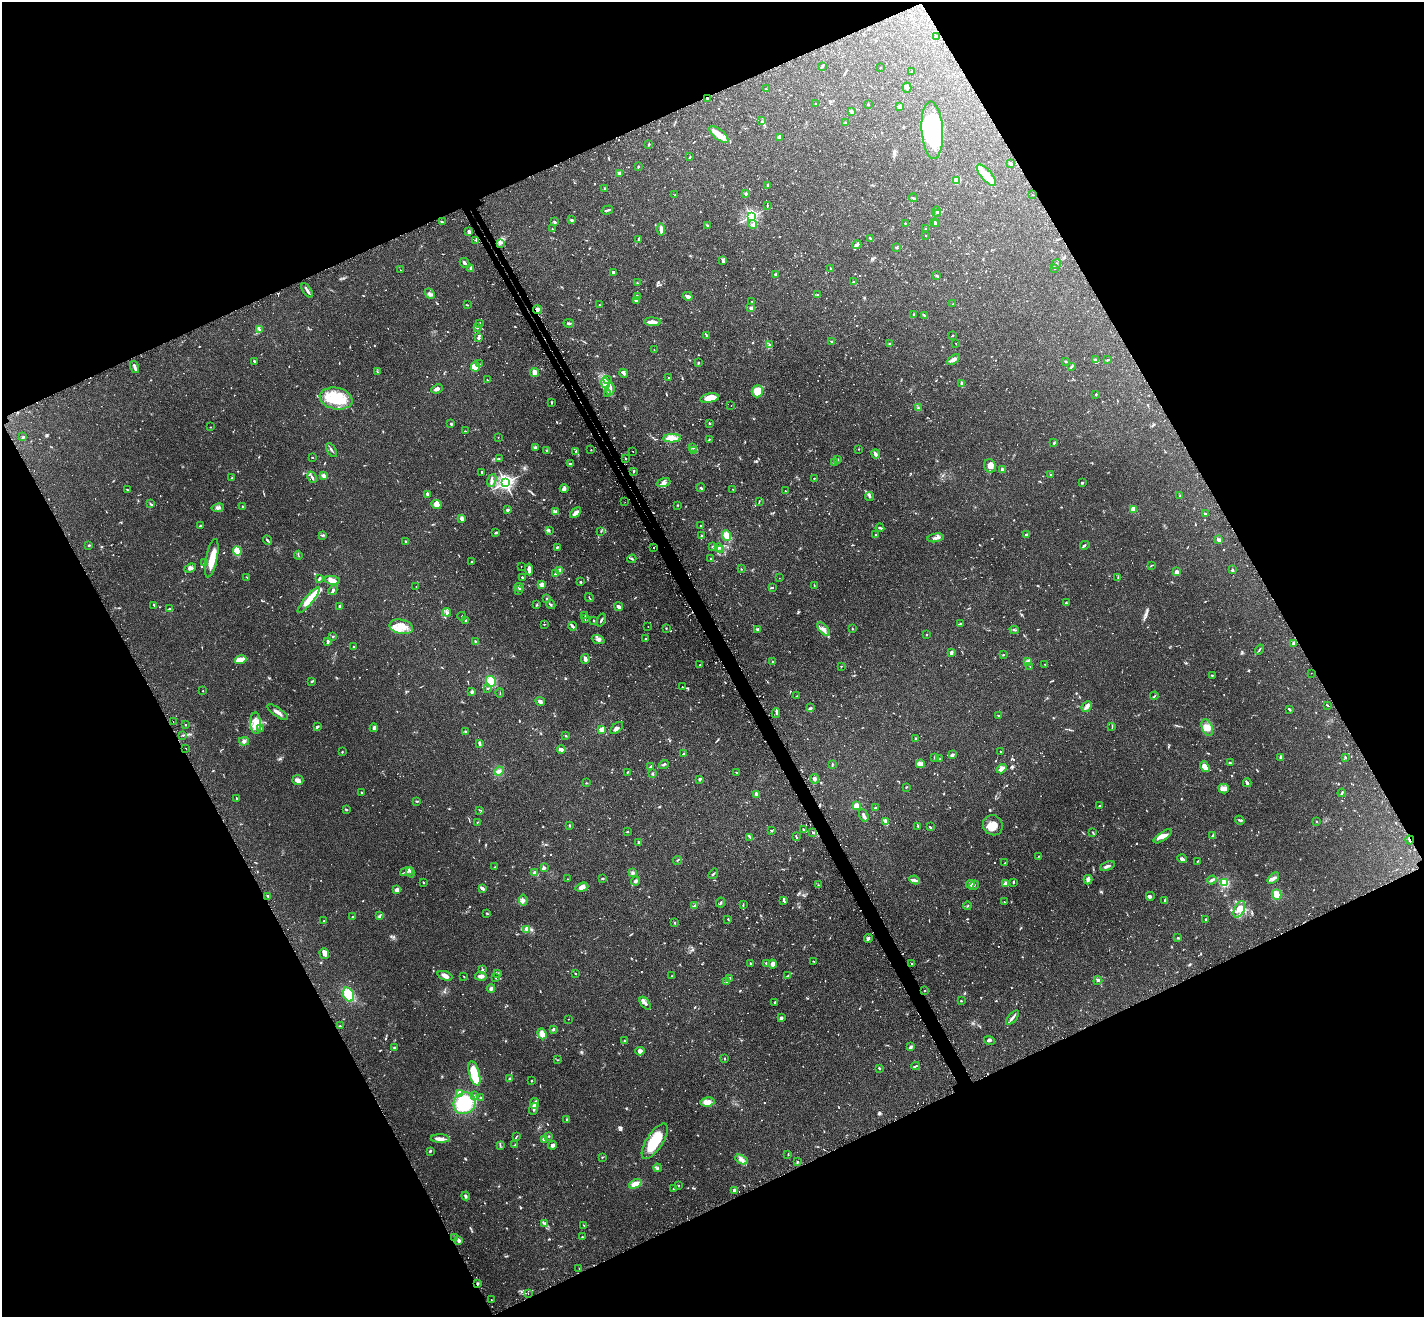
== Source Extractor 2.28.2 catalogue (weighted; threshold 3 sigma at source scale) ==
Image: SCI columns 45-5732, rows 183-5442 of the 5775 x 5761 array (HDU 1 of 3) = the unmasked area's bounding box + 8 px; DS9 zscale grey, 4 x 4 block average (1 PNG px = mean of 4 x 4 image px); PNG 1426 x 1319 px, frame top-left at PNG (2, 2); each listed source drawn as its Kron ellipse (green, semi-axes under 4 px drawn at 4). Shown black and unused: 46% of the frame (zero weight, under 2 of 3 exposures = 4% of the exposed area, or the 3 px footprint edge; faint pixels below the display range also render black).
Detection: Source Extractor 2.28.2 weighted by HDU 2 'WHT'. Background 0.211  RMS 0.0069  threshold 0.0309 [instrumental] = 3 sigma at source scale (4.5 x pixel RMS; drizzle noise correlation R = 1.50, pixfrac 1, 0.05/0.05 arcsec/px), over >= 5 px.
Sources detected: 1283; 13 too faint to see at this stretch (4 x 4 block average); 2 inside a brighter object's white glare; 69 cosmic-ray / hot-pixel residue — neither listed nor drawn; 28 coinciding with a brighter row at this scale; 63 inside a brighter listed object's ellipse — not listed separately; of the other 1108, all 500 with FLUX_AUTO >= 2.19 (the completeness limit of this list) listed and drawn (608 fainter detections not listed), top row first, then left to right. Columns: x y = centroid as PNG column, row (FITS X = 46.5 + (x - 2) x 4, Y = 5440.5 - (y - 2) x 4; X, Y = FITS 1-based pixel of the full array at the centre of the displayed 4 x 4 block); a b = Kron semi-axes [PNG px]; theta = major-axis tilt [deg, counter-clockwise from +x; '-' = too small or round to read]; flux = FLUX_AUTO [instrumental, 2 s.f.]
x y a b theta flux
936 37 2 2 - 4.1
822 67 3 2 - 3.1
880 68 2 2 - 2.6
912 72 2 2 - 4.2
907 88 5 2 - 6.3
766 89 2 2 - 2.7
707 98 2 2 - 5.4
815 103 2 2 - 2.6
868 104 2 2 - 5
900 107 2 2 - 96
851 111 4 2 - 9.8
762 121 4 2 - 2.7
845 123 3 2 - 4.5
932 130 29 10 -86 430
719 134 12 5 -39 40
780 137 3 2 - 5.9
649 144 2 2 - 6.1
690 157 2 2 - 3.5
1010 164 2 2 - 14
638 166 2 2 - 3.1
619 173 2 2 - 17
986 175 13 5 -48 55
956 180 4 4 - 26
768 185 3 3 - 5.5
605 188 2 2 - 6.9
746 194 3 2 - 3.8
675 195 3 2 - 2.6
1033 195 2 2 - 75
914 198 4 2 - 4.9
767 205 3 2 - 4
607 210 6 2 17 5.5
936 211 5 2 - 3.4
938 213 3 2 - 3.5
751 216 2 2 - 1000
571 219 3 2 - 4
442 221 3 2 - 4
554 222 3 2 - 5.9
935 222 3 2 - 8.3
905 223 2 2 - 3
937 223 3 2 - 4
753 224 4 3 - 10
707 225 3 2 - 4.2
552 229 3 2 - 2.8
661 229 6 3 -84 14
926 229 2 2 - 3.1
469 231 4 2 - 11
925 235 2 2 - 2.6
870 238 3 2 - 3.3
476 240 4 2 - 3
638 240 2 2 - 2.8
500 243 2 2 - 3.7
857 245 4 4 - 10
896 248 3 2 - 3
722 261 3 2 - 3.6
464 263 5 2 - 7.9
1056 264 5 2 - 4.5
471 269 3 2 - 5
831 269 2 2 - 2.3
1054 269 3 2 - 2.8
400 270 2 2 - 4
613 272 4 2 - 5.5
776 275 4 2 - 4
937 276 3 2 - 3.3
853 282 2 2 - 23
637 283 3 2 - 2.3
307 290 8 2 -55 12
430 294 6 3 -48 9.2
818 295 3 2 - 4
637 296 2 2 - 2.4
688 296 5 3 - 14
636 300 4 2 - 7
752 302 2 2 - 5.1
953 304 2 2 - 6.9
467 305 3 2 - 2.6
599 305 2 2 - 3
751 308 2 2 - 11
537 310 4 3 - 23
914 314 2 2 - 2.6
925 315 3 2 - 3.5
652 322 8 3 -2 24
479 323 3 2 - 3.3
569 323 5 2 - 7.6
477 328 2 2 - 4.6
259 329 4 2 - 6.1
706 335 3 2 - 2.7
952 336 3 2 - 2.9
478 338 4 2 - 6.6
832 341 4 2 - 4.3
956 343 2 2 - 2.3
769 344 3 2 - 2.6
889 344 2 2 - 4.3
654 350 3 2 - 2.3
1095 359 3 2 - 3.8
953 360 7 3 36 13
1107 360 2 2 - 2.3
254 361 2 2 - 4.9
1066 362 2 2 - 4.3
698 363 2 2 - 5.5
479 364 3 2 - 3.1
475 366 5 4 - 15
1071 366 3 2 - 5
135 367 6 2 -73 14
377 371 3 2 - 2.6
534 372 4 3 - 19
624 373 5 3 - 7.5
669 378 2 2 - 13
607 379 3 2 - 2.4
487 380 2 2 - 2.3
605 383 5 3 - 15
962 384 4 3 - 6.9
437 389 6 3 25 12
610 389 6 3 85 12
757 391 6 5 - 55
608 393 3 2 - 3.1
1096 395 2 2 - 6.2
336 398 16 10 -11 180
710 398 9 4 11 56
551 403 3 2 - 2.8
731 405 2 2 - 2.4
918 408 3 2 - 4.4
710 423 3 2 - 3.2
451 424 2 2 - 20
210 427 2 2 - 2.2
465 431 2 2 - 3.2
23 437 3 2 - 4.4
498 437 2 2 - 3.3
672 438 9 3 2 33
709 439 2 2 - 2.3
1054 443 3 2 - 3.8
535 447 3 2 - 3.2
692 448 2 2 - 2.2
859 449 2 2 - 2.2
332 450 8 2 -59 5.7
547 450 2 2 - 4.5
591 450 2 2 - 3.4
576 451 2 2 - 2.4
694 451 3 2 - 2.4
633 452 2 2 - 2.6
875 454 4 3 - 12
312 457 2 2 - 2.7
499 459 3 2 - 2.4
626 459 3 2 - 3.7
838 459 2 2 - 2.6
834 462 3 2 - 3.3
570 463 3 2 - 5.6
990 466 7 5 -64 22
1002 470 3 2 - 11
634 471 3 2 - 4.6
482 472 2 2 - 3.8
1051 475 2 2 - 2.3
324 476 2 2 - 80
312 477 6 2 -63 9.4
232 478 2 2 - 3.4
814 478 2 2 - 6.4
492 480 7 3 74 11
1082 482 2 2 - 13
505 483 3 2 - 1500
663 483 7 3 20 12
701 488 4 2 - 3.8
564 489 4 3 - 11
733 489 3 2 - 2.5
127 490 3 2 - 2.9
785 491 2 2 - 2.8
427 494 2 2 - 17
1180 495 3 2 - 3.7
870 497 5 2 - 5.6
759 501 2 2 - 2.3
625 502 2 2 - 3
150 503 3 2 - 2.9
436 505 5 4 - 19
678 505 2 2 - 3.4
243 507 4 2 - 3.2
218 508 6 3 9 10
1133 509 2 2 - 140
507 510 2 2 - 36
555 512 2 2 - 73
576 513 6 3 44 17
1205 514 2 2 - 4.3
462 518 3 2 - 17
200 525 2 2 - 2.8
701 526 2 2 - 2.7
880 528 4 2 - 6.6
549 531 4 2 - 4.7
601 531 2 2 - 3
496 533 4 2 - 5.5
323 535 4 2 - 5.7
727 535 5 4 - 36
876 535 2 2 - 2.2
1026 535 4 2 - 7.7
702 536 2 2 - 6.2
936 538 8 2 8 11
267 540 5 2 - 5.3
1219 540 2 2 - 50
406 541 3 2 - 4.7
89 545 2 2 - 8
1085 545 5 2 - 4.4
712 546 3 2 - 3.9
557 547 3 2 - 4.7
718 547 3 2 - 5.5
653 548 2 2 - 4.2
720 550 2 2 - 2.7
237 551 5 3 - 75
298 555 4 2 - 2.7
212 558 19 5 78 67
632 559 4 2 - 5.2
711 559 2 2 - 2.8
472 561 2 2 - 5.5
205 563 2 2 - 18
1152 565 4 2 - 3.3
521 567 2 2 - 2.5
190 568 6 3 21 11
529 569 6 2 -83 24
741 569 2 2 - 2.2
1232 570 3 2 - 3
560 571 2 2 - 120
1177 572 2 2 - 88
556 574 3 2 - 5.1
247 577 3 2 - 2.7
522 577 3 2 - 4
779 578 2 2 - 2.4
1118 578 4 2 - 4.1
319 579 3 2 - 9.2
332 580 7 3 -10 36
581 582 2 2 - 3.2
542 585 4 3 - 24
814 585 3 2 - 3.2
416 586 2 2 - 3.2
519 587 4 2 - 7
772 587 2 2 - 4
333 590 5 2 - 12
519 590 3 2 - 3.3
589 598 4 2 - 3.8
547 599 3 2 - 4.2
309 600 16 4 50 60
1066 603 2 2 - 2.6
154 605 3 2 - 4.2
537 605 3 2 - 3.1
551 605 5 2 - 4.4
339 606 3 2 - 8
619 607 4 2 - 17
169 609 4 2 - 5.6
447 612 4 3 - 9.3
585 615 2 2 - 4.6
462 616 4 2 - 2.5
585 619 3 2 - 2.3
601 620 6 2 69 5.1
465 621 4 2 - 3.9
593 621 2 2 - 2.9
544 624 2 2 - 2.7
960 624 3 2 - 6
573 626 4 3 - 6.4
401 627 12 7 -13 57
648 627 2 2 - 3.5
666 628 2 2 - 2.4
757 629 3 3 - 7.7
823 629 8 3 -48 16
852 629 3 2 - 2.2
1014 630 4 2 - 4.7
926 635 2 2 - 3.7
333 636 2 2 - 12
598 639 6 3 -21 13
645 639 2 2 - 5.3
475 641 2 2 - 12
328 642 4 2 - 5.7
1294 644 2 2 - 3.7
353 646 2 2 - 2.7
1259 649 5 2 - 4
951 652 3 2 - 15
1003 655 2 2 - 3
585 659 5 4 - 9.8
241 660 6 4 21 17
772 662 2 2 - 4.8
1028 662 4 2 - 17
1045 664 2 2 - 2.6
700 665 2 2 - 3
841 666 2 2 - 8.1
1030 666 2 2 - 4
1311 673 2 2 - 3
1212 675 3 2 - 3.1
312 681 4 2 - 3.9
491 681 6 5 - 55
682 687 2 2 - 2.6
488 688 3 2 - 3.9
203 691 2 2 - 5.2
472 692 2 2 - 10
500 693 4 2 - 2.3
797 696 2 2 - 2.8
1154 696 4 2 - 4.5
540 701 5 3 - 7.5
1327 705 2 2 - 2.7
1087 707 6 3 48 24
811 708 2 2 - 2.6
1290 709 3 2 - 6.4
278 712 12 3 -35 17
776 713 5 2 - 5.6
998 716 2 2 - 2.4
173 721 2 2 - 5.1
256 723 11 5 -88 34
185 725 2 2 - 5
1112 726 3 2 - 3.4
317 727 4 2 - 5.9
261 728 2 2 - 2.5
374 728 4 3 - 9.8
617 728 8 2 40 11
1207 728 9 5 -68 27
601 729 2 2 - 94
465 731 2 2 - 15
183 735 3 2 - 4.4
566 736 2 2 - 3.4
916 738 2 2 - 5.5
244 741 5 4 - 11
480 743 4 2 - 11
186 748 2 2 - 2.2
561 749 4 2 - 18
342 752 2 2 - 4
1001 752 2 2 - 3
683 754 3 2 - 4
952 755 3 2 - 12
1280 757 4 2 - 6.2
1345 757 3 2 - 4.6
934 758 2 2 - 2.7
940 759 3 2 - 3.5
1230 763 4 2 - 6.2
664 764 5 2 - 6.5
920 764 4 2 - 8.5
832 765 3 2 - 2.9
650 767 3 2 - 5.2
1205 767 6 4 -53 31
1002 769 5 3 - 27
499 771 4 4 - 13
627 772 3 2 - 2.7
737 772 3 2 - 2.7
652 774 3 2 - 7
699 779 3 2 - 4.5
815 779 4 3 - 8.7
298 780 5 5 - 18
586 783 2 2 - 2.4
1247 783 4 2 - 7.9
906 787 2 2 - 3.2
1224 788 5 4 - 17
362 792 2 2 - 3.1
1342 793 4 2 - 5.6
756 794 3 3 - 8.2
237 798 4 2 - 2.3
416 801 4 2 - 3.5
856 806 2 2 - 160
1099 806 2 2 - 5.1
875 808 2 2 - 5
346 810 3 2 - 3.3
480 810 4 2 - 2.7
864 815 7 2 -68 18
1240 820 5 2 - 5.2
886 821 3 2 - 2.3
1317 821 2 2 - 2.4
478 822 3 2 - 2.7
993 825 10 9 - 46
570 826 3 2 - 2.8
918 826 2 2 - 4.1
930 827 2 2 - 7.4
803 830 2 2 - 2.7
772 831 2 2 - 2.5
627 832 2 2 - 3.7
812 832 2 2 - 2.3
1092 832 3 2 - 3.3
1163 836 10 4 35 23
1213 836 3 2 - 8.3
750 837 3 2 - 4.2
796 837 4 2 - 4.1
1410 840 4 2 - 6.1
639 842 4 2 - 8.2
1039 856 2 2 - 2.6
1182 859 5 3 - 8.9
677 860 4 2 - 4.6
1197 861 2 2 - 2.3
1005 863 3 2 - 3.1
1107 866 8 3 21 10
495 867 2 2 - 2.3
544 868 3 3 - 6.2
406 871 7 2 19 8
410 872 5 2 - 5.2
534 872 3 3 - 6.1
632 872 3 2 - 4.2
713 874 5 2 - 5.8
1273 878 7 3 44 13
568 879 3 2 - 3
603 879 3 2 - 4.3
914 880 5 3 - 8.7
1088 880 5 3 - 12
1212 880 4 3 - 11
636 881 4 3 - 8.3
1013 882 3 2 - 4.6
424 883 3 2 - 2.6
1006 883 2 2 - 93
1224 883 3 3 - 51
970 884 4 4 - 17
819 885 3 2 - 2.4
974 885 5 3 - 6.6
582 887 6 4 17 16
482 888 3 2 - 18
397 890 3 3 - 21
1277 894 5 4 - 36
268 896 2 2 - 5.2
1150 896 4 3 - 6
523 900 5 3 - 9.4
784 901 3 2 - 5.4
1164 901 2 2 - 3.2
721 902 5 2 - 4.8
1004 902 2 2 - 2.2
694 905 3 2 - 5.6
743 905 4 2 - 3.5
968 906 4 2 - 4.1
1239 909 9 5 65 26
487 913 3 2 - 3.4
379 916 3 2 - 3.7
352 917 3 2 - 3.1
728 919 2 2 - 2.7
1206 919 2 2 - 16
324 921 3 2 - 2.4
675 923 2 2 - 6.4
526 929 4 2 - 5.8
868 938 4 2 - 11
1178 938 3 2 - 3.2
324 953 5 5 - 23
813 961 2 2 - 2.4
750 963 2 2 - 3.5
766 963 2 2 - 5.3
911 963 2 2 - 2.5
773 964 4 4 - 17
482 970 3 3 - 4.6
497 973 3 2 - 3.2
575 973 2 2 - 3
445 976 7 3 -21 17
481 976 6 4 -5 13
672 976 2 2 - 2.7
787 976 3 2 - 2.7
464 977 2 2 - 2.5
496 978 3 2 - 2.2
729 978 2 2 - 8.8
1098 980 4 2 - 5.6
727 982 2 2 - 2.3
491 988 4 3 - 8.7
925 991 2 2 - 3.5
349 995 7 5 -68 100
961 1001 2 2 - 4.3
775 1002 2 2 - 4.9
645 1003 7 2 -51 11
781 1018 3 3 - 9.9
1012 1018 9 2 49 9.9
568 1019 2 2 - 2.5
340 1026 2 2 - 2.5
553 1029 3 2 - 7.1
542 1034 5 4 - 24
990 1040 5 2 - 5.4
624 1041 3 2 - 2.5
911 1046 3 2 - 8.3
395 1048 3 2 - 4.8
640 1051 4 4 - 14
725 1059 3 2 - 2.4
557 1060 3 2 - 2.4
916 1066 4 2 - 4.9
879 1068 3 2 - 3.6
474 1073 13 5 -74 110
510 1079 3 2 - 4.7
531 1081 2 2 - 2.5
459 1093 4 3 - 15
474 1096 3 2 - 4
481 1097 2 2 - 2.3
707 1102 7 4 8 33
464 1103 11 10 - 200
535 1103 5 3 - 11
534 1109 6 2 73 9
567 1120 3 2 - 5
517 1136 3 2 - 3
549 1136 2 2 - 2.4
440 1139 9 3 -2 23
544 1139 2 2 - 69
655 1141 20 8 57 130
500 1145 4 2 - 3.8
515 1145 2 2 - 2.7
552 1145 4 3 - 14
430 1151 3 2 - 4
788 1154 3 2 - 3.1
602 1157 2 2 - 3.3
741 1160 7 4 -28 16
797 1161 2 2 - 2.2
658 1168 4 2 - 3.3
635 1184 6 4 25 31
678 1186 3 2 - 3
673 1189 3 2 - 2.2
734 1190 2 2 - 13
466 1196 4 2 - 5.8
545 1223 3 2 - 4.5
583 1225 3 2 - 2.4
455 1237 2 2 - 2.8
582 1237 2 2 - 3.8
459 1240 2 2 - 53
579 1269 2 2 - 7.5
477 1284 3 2 - 6
528 1294 2 2 - 2.9
491 1299 2 2 - 2.4
Overlapping masked pixels (flux is a lower limit): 4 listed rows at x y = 707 98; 537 310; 1410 840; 477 1284
Diffuse or blended objects may show on this block-average render without a row.